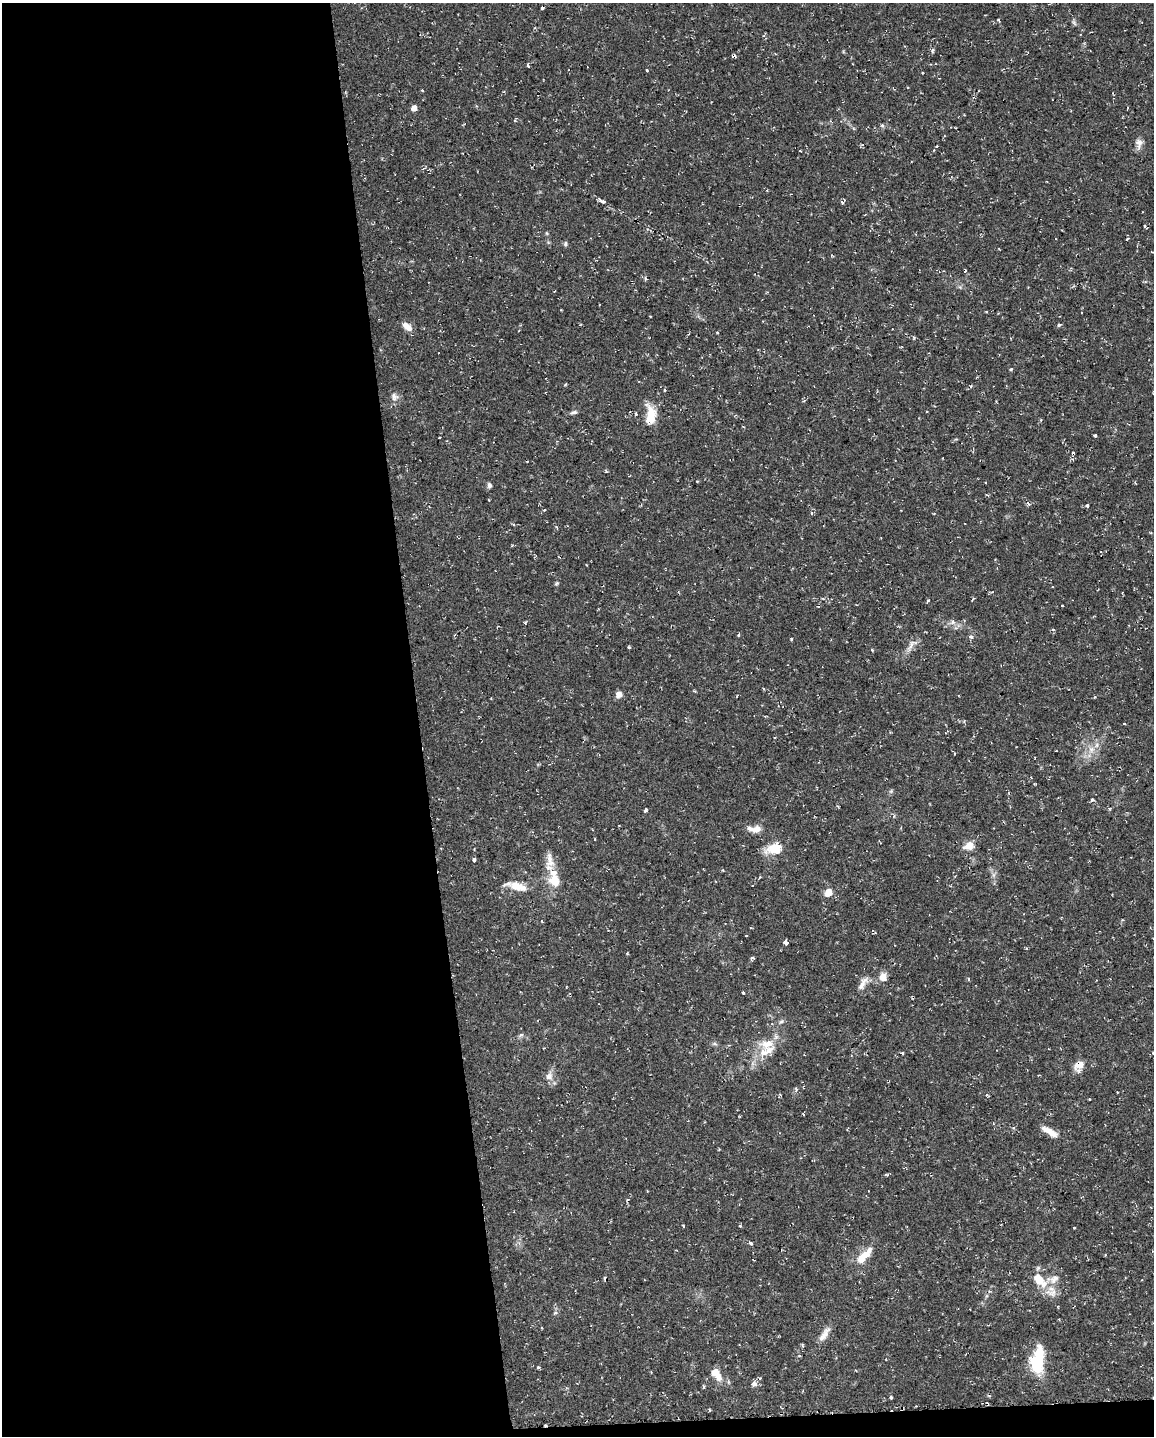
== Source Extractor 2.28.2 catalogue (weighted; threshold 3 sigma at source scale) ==
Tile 9 of 4 x 3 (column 1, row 3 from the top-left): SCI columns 1-1152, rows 50-1483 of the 4607 x 4367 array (HDU 1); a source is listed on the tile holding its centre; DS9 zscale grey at full resolution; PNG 1156 x 1438 px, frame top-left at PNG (2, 3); no overlay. Shown black and unused: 37% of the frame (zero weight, under 2 of 3 exposures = <1% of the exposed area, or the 3 px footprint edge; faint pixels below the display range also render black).
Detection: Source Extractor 2.28.2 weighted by HDU 2 'WHT'; one run over the whole footprint, this tile lists its part. Background 0.0286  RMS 0.004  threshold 0.018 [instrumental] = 3 sigma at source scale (4.5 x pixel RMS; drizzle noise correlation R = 1.50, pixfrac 1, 0.0396/0.0396 arcsec/px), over >= 5 px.
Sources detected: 106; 1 inside a brighter object's white glare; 8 cosmic-ray / hot-pixel residue — not listed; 6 inside a brighter listed object's ellipse — not listed separately; the other 91 listed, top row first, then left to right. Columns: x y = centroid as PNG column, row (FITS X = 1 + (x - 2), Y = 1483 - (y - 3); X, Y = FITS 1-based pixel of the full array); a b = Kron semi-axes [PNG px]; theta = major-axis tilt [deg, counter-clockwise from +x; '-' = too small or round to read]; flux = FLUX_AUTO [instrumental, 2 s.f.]
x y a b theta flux
542 8 3 3 - 1.5
998 20 3 3 - 0.53
1074 23 9 3 -45 0.69
933 51 6 4 71 0.69
734 56 5 4 - 0.97
528 66 5 3 - 0.53
646 70 3 3 - 0.72
422 90 4 3 - 0.35
414 108 5 4 - 3
882 126 6 4 -67 0.64
1139 142 11 9 -18 2.2
936 146 4 3 - 0.45
800 151 2 2 - 0.37
602 201 6 4 -4 0.79
842 202 6 2 -46 0.49
1145 226 5 2 - 0.46
1127 239 4 3 - 0.47
565 244 7 4 85 0.68
645 278 5 3 - 0.54
1059 325 5 4 - 0.63
407 326 12 7 -39 3.2
914 337 5 4 - 0.51
1011 369 4 3 - 0.63
565 384 4 3 - 0.37
664 390 4 3 - 0.58
394 397 12 9 -69 1.9
574 412 10 5 13 0.95
636 414 4 4 - 0.44
651 416 24 11 -88 8.6
1095 435 3 3 - 1.1
489 485 7 6 - 1
489 500 4 2 - 0.29
1028 503 5 4 - 0.61
1087 505 3 3 - 1.3
557 583 7 3 19 0.52
928 600 4 3 - 0.44
1062 606 3 3 - 0.77
953 622 6 6 - 1.1
738 635 5 3 - 0.41
971 637 7 5 -38 0.97
791 639 4 3 - 0.38
911 645 24 7 54 3
629 647 3 3 - 0.74
872 650 4 2 - 0.37
619 694 7 7 - 2.4
1091 749 9 8 - 2.7
891 791 5 5 - 0.56
1092 800 5 3 - 0.51
646 810 5 4 - 0.67
756 829 14 8 20 2.9
969 845 12 11 - 3.7
774 849 15 10 10 9.3
474 859 4 3 - 1.9
554 879 26 14 -81 9
517 886 29 10 -12 6.1
828 892 9 7 70 3.6
786 943 4 4 - 5
752 958 5 3 - 0.63
883 977 9 8 - 3.4
968 979 4 3 - 0.58
863 983 23 8 58 3.1
743 993 3 3 - 0.94
781 1021 7 5 30 0.77
521 1035 6 4 19 0.66
714 1044 6 4 18 0.64
767 1044 20 12 10 6.6
902 1053 4 3 - 0.41
1153 1053 3 3 - 0.39
1079 1064 13 9 36 3.9
549 1076 11 10 - 2.6
796 1090 8 4 -89 0.68
1117 1092 2 2 - 0.32
1089 1099 3 2 - 0.29
1049 1131 23 7 -31 4
886 1174 6 3 19 0.51
683 1226 4 2 - 0.37
1074 1228 3 2 - 0.44
751 1243 5 4 - 0.78
861 1258 36 10 50 6.4
1055 1278 15 8 21 2.7
1038 1279 17 12 -55 7.1
1053 1293 21 9 -8 3.7
555 1313 6 4 18 0.54
822 1337 25 7 68 3.4
1037 1361 29 13 84 17
538 1367 4 4 - 0.48
716 1372 13 12 - 3.5
754 1384 7 7 - 1.5
703 1386 4 4 - 0.7
891 1398 3 3 - 0.81
709 1410 4 3 - 0.42
Overlapping masked pixels (flux is a lower limit): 2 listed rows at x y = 734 56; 1079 1064
Isophote crosses this tile's border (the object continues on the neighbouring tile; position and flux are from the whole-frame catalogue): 1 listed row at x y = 1153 1053